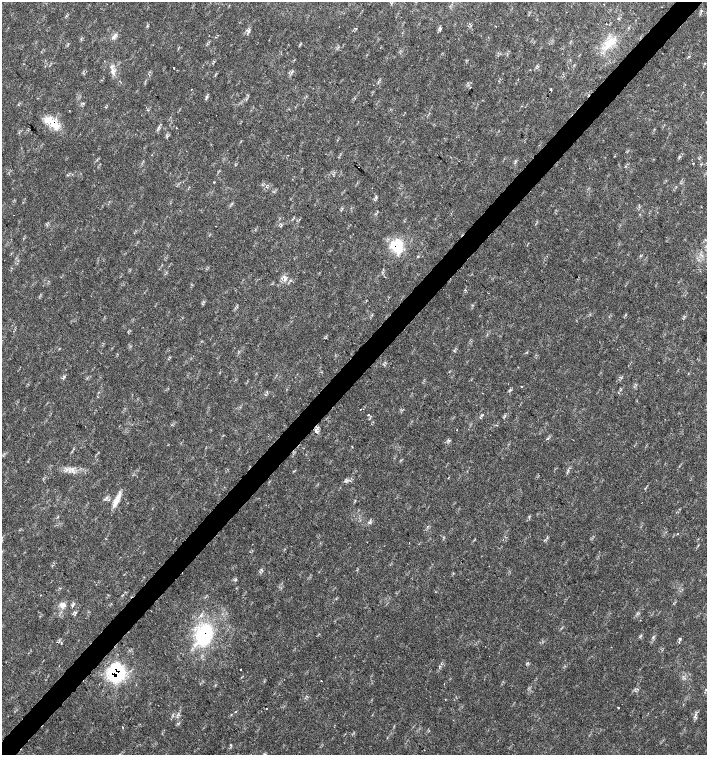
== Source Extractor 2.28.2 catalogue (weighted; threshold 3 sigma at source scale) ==
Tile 10 of 4 x 4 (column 2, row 3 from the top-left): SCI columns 1635-3043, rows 1507-3012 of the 6023 x 6029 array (HDU 1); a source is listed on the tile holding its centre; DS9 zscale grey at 2 x 2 block average (1 PNG px = mean of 2 x 2 image px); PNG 709 x 757 px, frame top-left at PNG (2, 2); no overlay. Shown black and unused: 4% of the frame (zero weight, under 2 of 3 exposures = <1% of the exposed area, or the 3 px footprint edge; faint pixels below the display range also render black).
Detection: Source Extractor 2.28.2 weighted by HDU 2 'WHT'; one run over the whole footprint, this tile lists its part. Background 0.0239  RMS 0.0033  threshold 0.0147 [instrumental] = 3 sigma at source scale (4.5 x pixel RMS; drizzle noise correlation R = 1.50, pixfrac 1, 0.0396/0.0396 arcsec/px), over >= 5 px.
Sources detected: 65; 5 cosmic-ray / hot-pixel residue — not listed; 1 inside a brighter listed object's ellipse — not listed separately; the other 59 listed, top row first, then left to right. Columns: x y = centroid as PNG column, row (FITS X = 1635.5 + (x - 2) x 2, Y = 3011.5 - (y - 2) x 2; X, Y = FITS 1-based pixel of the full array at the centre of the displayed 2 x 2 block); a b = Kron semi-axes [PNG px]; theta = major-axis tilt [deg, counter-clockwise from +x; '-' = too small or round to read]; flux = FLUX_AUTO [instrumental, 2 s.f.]
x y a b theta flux
701 11 4 3 - 0.87
566 12 2 2 - 1.7
618 19 3 3 - 0.75
440 28 4 2 - 0.74
248 31 7 4 -33 1.7
114 36 11 4 43 2.6
609 43 19 9 47 13
662 53 2 2 - 0.26
174 68 2 2 - 1.6
530 70 2 2 - 0.56
292 71 3 3 - 0.88
113 72 11 5 -86 3.9
470 87 2 2 - 0.34
191 89 2 2 - 0.3
550 90 2 2 - 12
69 111 2 2 - 0.28
52 123 26 7 -36 15
158 128 5 2 - 1.3
176 128 2 2 - 0.56
679 156 3 2 - 0.64
516 161 3 2 - 0.61
693 164 2 2 - 1.4
214 182 2 2 - 0.48
232 203 3 2 - 0.54
216 226 2 2 - 0.61
396 245 18 15 -83 21
640 255 3 2 - 0.49
285 278 8 4 -59 3.2
372 315 3 2 - 0.57
64 376 4 4 - 1.1
510 390 4 3 - 0.86
482 393 2 2 - 0.37
360 409 2 2 - 0.53
368 415 3 2 - 0.54
482 415 4 2 - 0.68
457 430 2 2 - 0.83
316 432 6 3 -59 2.2
568 470 5 2 - 0.89
345 481 5 2 - 0.7
116 500 18 5 65 8.4
369 523 4 3 - 0.93
677 534 2 2 - 0.8
409 543 2 2 - 0.28
262 570 6 2 -54 0.59
236 580 5 3 - 0.93
41 595 2 2 - 0.31
62 605 9 7 18 4.1
72 606 3 3 - 0.76
75 612 4 3 - 1
204 635 30 20 72 50
653 637 4 2 - 0.8
680 639 4 3 - 1.1
61 643 3 2 - 1
241 669 2 2 - 0.96
116 673 13 12 - 70
321 681 2 2 - 0.75
618 707 2 2 - 0.79
235 712 2 2 - 0.62
123 727 2 2 - 0.45
Overlapping masked pixels (flux is a lower limit): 4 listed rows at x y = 52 123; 396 245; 204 635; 116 673
Diffuse or blended objects may show on this block-average render without a row.